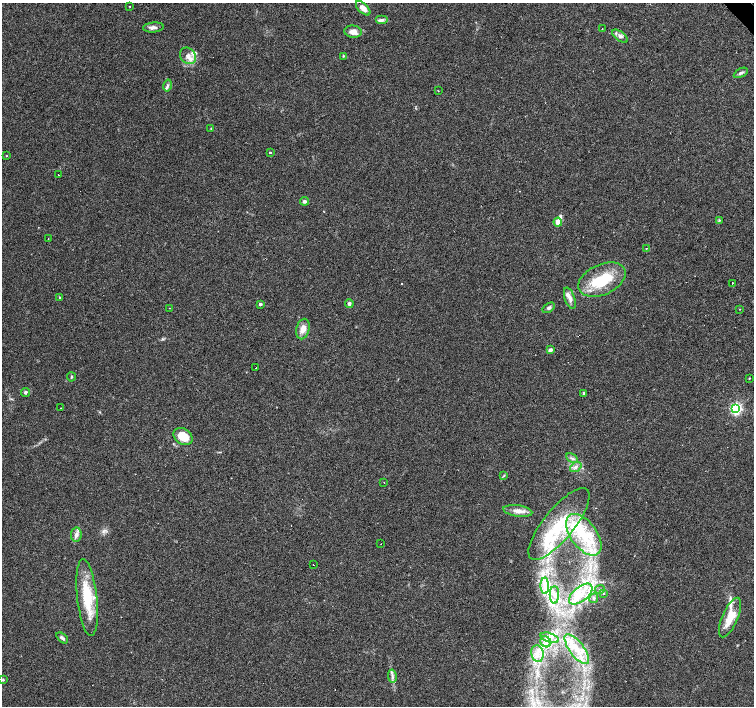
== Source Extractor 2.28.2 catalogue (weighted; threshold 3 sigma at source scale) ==
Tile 10 of 4 x 4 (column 2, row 3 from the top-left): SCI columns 1505-3007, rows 1617-3023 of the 6014 x 5982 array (HDU 1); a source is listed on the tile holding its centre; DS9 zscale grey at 2 x 2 block average (1 PNG px = mean of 2 x 2 image px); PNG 756 x 708 px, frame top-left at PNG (2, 3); each listed source drawn as its Kron ellipse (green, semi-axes under 4 px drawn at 4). Shown black and unused: <1% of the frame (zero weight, under 3 of 4 exposures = <1% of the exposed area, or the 3 px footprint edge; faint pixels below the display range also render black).
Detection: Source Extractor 2.28.2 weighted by HDU 2 'WHT'; one run over the whole footprint, this tile lists its part. Background 0.0896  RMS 0.0057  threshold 0.0256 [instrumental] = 3 sigma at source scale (4.5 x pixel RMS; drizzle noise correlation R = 1.50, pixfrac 1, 0.0396/0.0396 arcsec/px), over >= 5 px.
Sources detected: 81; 1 inside a brighter object's white glare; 5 cosmic-ray / hot-pixel residue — neither listed nor drawn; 10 inside a brighter listed object's ellipse — not listed separately; the other 65 listed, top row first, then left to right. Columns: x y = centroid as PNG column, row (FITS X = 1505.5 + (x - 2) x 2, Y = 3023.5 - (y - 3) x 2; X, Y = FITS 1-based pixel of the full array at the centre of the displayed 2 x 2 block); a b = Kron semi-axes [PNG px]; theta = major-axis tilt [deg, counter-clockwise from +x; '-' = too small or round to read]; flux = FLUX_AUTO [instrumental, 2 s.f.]
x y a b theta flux
130 6 2 2 - 1.3
363 8 9 4 -45 9
382 20 6 4 0 3.5
153 27 10 5 5 5.4
602 28 2 2 - 0.98
353 32 9 6 -7 11
620 36 9 4 -35 4.9
188 56 9 7 -45 9.3
343 56 3 2 - 0.97
741 73 8 3 29 3.3
168 85 6 3 77 2.5
438 91 2 2 - 1.7
211 129 4 2 - 0.96
270 152 2 2 - 2.4
6 156 3 2 - 0.78
58 175 2 2 - 1.3
304 201 4 4 - 3.3
719 220 4 3 - 1.5
558 222 4 3 - 10
48 239 2 2 - 0.73
646 248 2 2 - 1.6
602 280 25 15 25 58
732 283 2 2 - 1.4
60 298 3 2 - 1.1
570 298 11 5 -71 6.8
260 304 2 2 - 5
349 304 4 4 - 3.4
170 308 2 2 - 0.6
549 308 7 4 34 2.9
740 309 3 2 - 0.5
303 329 10 6 74 12
550 350 4 3 - 3.4
256 367 2 2 - 1.5
71 377 4 2 - 1.3
749 378 3 2 - 0.77
25 392 4 3 - 2.7
584 393 2 2 - 3.3
61 408 2 2 - 1.5
736 409 4 3 - 250
183 436 10 7 -35 25
572 458 6 2 -27 2.3
576 467 6 3 38 3.4
504 476 3 2 - 0.92
384 482 2 2 - 0.5
518 511 14 5 -8 9.9
559 524 44 15 51 77
76 535 7 5 82 5.7
584 535 24 13 -54 62
381 544 2 2 - 1.9
313 565 2 2 - 0.43
545 586 8 3 -88 5.7
600 590 5 3 - 2.6
581 594 14 7 39 21
603 594 3 2 - 0.94
554 595 9 4 90 7.3
87 598 38 10 -84 54
594 598 5 4 - 3.1
730 617 21 8 66 29
62 638 7 3 -39 3.2
550 638 9 4 -17 8.2
546 642 6 5 - 6.1
577 649 18 7 -53 23
537 654 8 6 -81 10
392 676 6 3 -80 3.4
3 680 3 3 - 1.3
Diffuse or blended objects may show on this block-average render without a row.